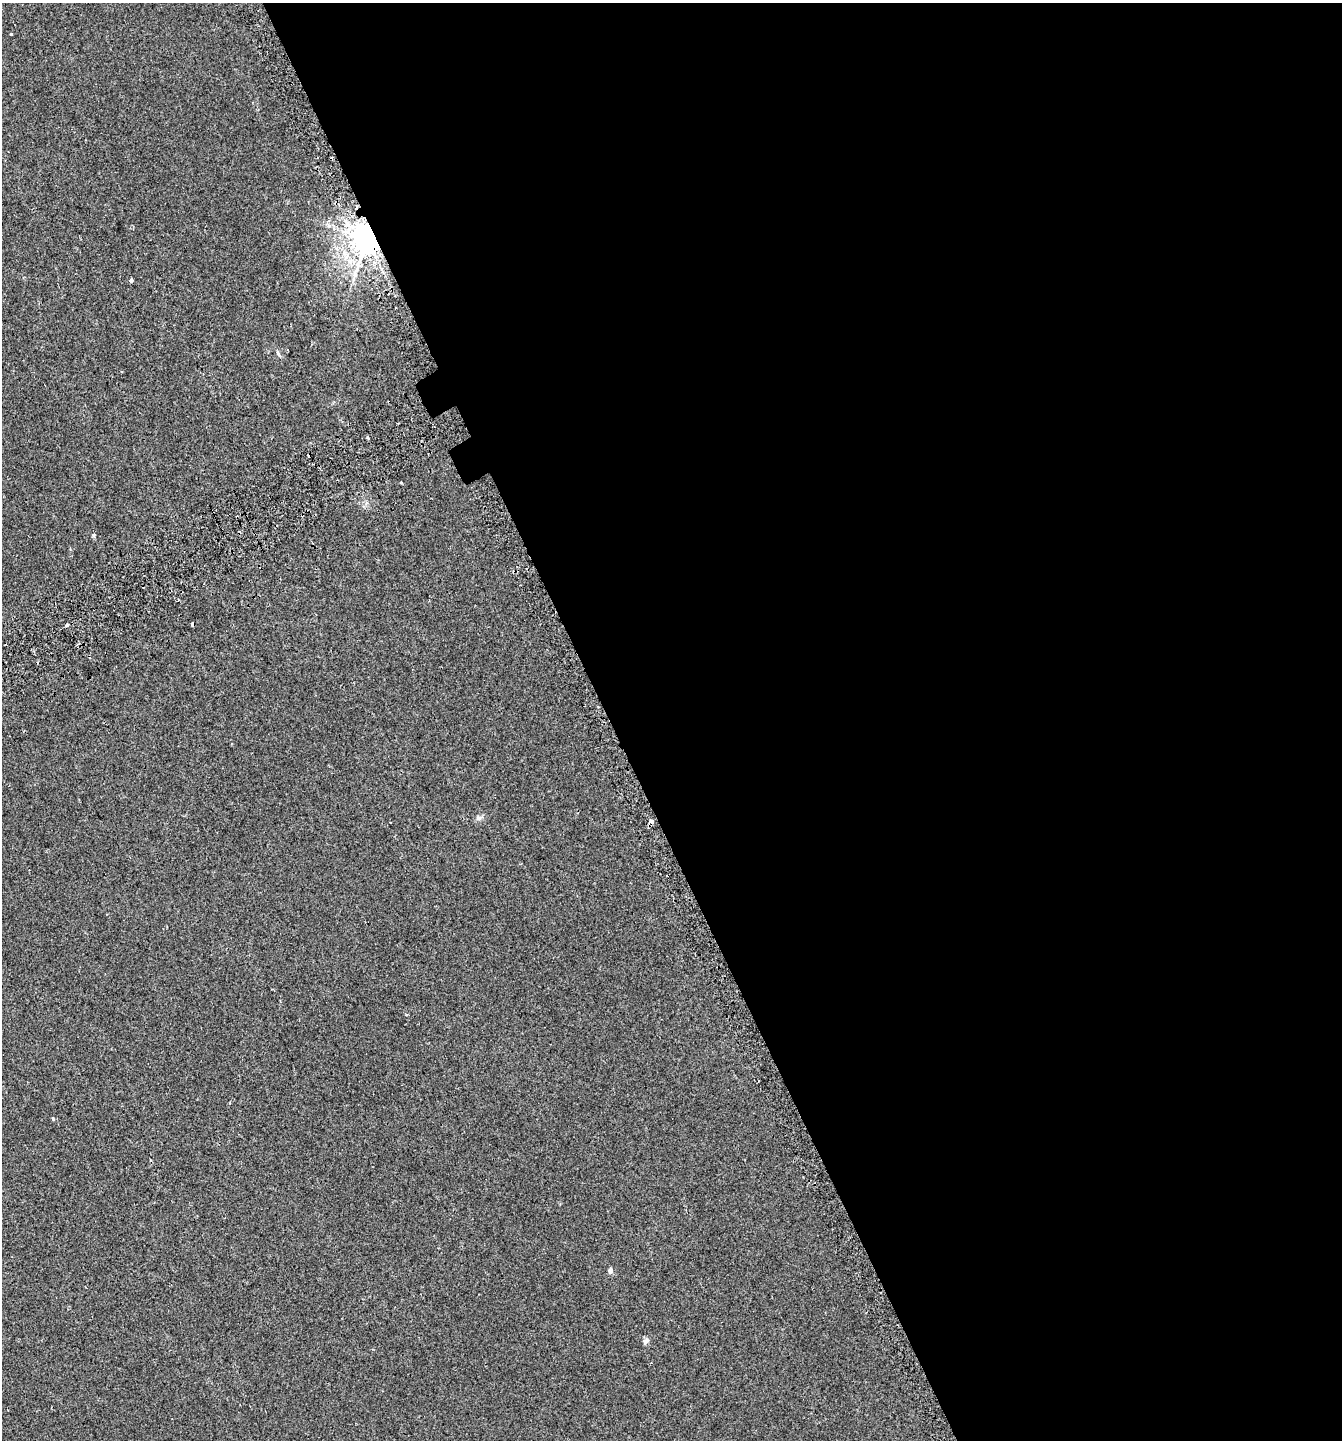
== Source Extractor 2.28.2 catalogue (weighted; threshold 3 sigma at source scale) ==
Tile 8 of 4 x 4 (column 4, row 2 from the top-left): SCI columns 4179-5518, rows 2927-4364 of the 5732 x 5857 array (HDU 1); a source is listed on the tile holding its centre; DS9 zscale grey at full resolution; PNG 1344 x 1442 px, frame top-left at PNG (2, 3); no overlay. Shown black and unused: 55% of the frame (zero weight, under 2 of 3 exposures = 3% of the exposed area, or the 3 px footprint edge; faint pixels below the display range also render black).
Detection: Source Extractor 2.28.2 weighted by HDU 2 'WHT'; one run over the whole footprint, this tile lists its part. Background 0.0096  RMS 0.0067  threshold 0.0301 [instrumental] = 3 sigma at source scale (4.5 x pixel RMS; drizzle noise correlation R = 1.50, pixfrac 1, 0.0396/0.0396 arcsec/px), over >= 5 px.
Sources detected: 18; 4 cosmic-ray / hot-pixel residue — not listed; the other 14 listed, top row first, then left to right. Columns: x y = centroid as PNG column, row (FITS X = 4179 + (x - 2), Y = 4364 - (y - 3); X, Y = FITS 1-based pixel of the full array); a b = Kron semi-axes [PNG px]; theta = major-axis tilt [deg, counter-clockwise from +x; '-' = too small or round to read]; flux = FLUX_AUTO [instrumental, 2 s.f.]
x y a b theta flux
11 34 3 2 - 1.4
366 239 8 7 - 1300
131 280 3 3 - 2.9
278 353 9 4 -64 1.3
368 438 3 3 - 0.88
401 483 3 3 - 3.7
93 535 4 4 - 1.5
192 624 4 3 - 2.1
67 625 3 3 - 10
478 818 8 7 - 1.9
651 822 4 3 - 8.2
53 1119 5 3 - 0.52
610 1271 5 5 - 3
646 1341 9 6 40 2.1
Overlapping masked pixels (flux is a lower limit): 3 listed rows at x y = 366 239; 192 624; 651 822